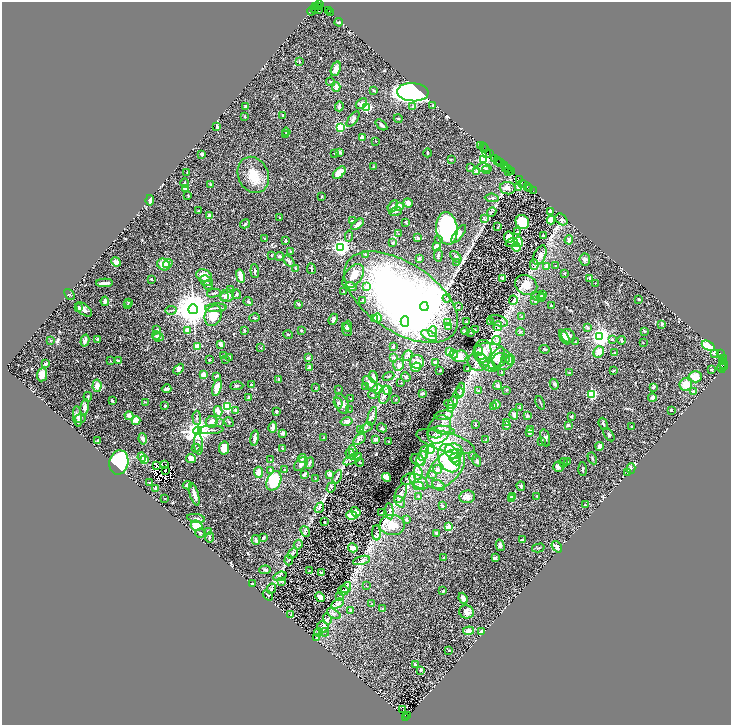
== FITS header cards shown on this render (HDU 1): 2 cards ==
NAXIS1  =                 1458
NAXIS2  =                 1445

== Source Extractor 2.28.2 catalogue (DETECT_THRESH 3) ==
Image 1458 x 1445 px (HDU 1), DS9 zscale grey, zoomed out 1/2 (1 PNG px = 2 x 2 image px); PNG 733 x 727 px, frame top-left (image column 2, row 1445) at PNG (2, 2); each listed source drawn as its Kron ellipse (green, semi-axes under 4 px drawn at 4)
Background 1.51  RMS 0.037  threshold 0.11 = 3 sigma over >= 5 px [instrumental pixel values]
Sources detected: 649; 44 cannot appear on this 1/2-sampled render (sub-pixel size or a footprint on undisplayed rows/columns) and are neither listed nor drawn; of the other 605, the 500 brightest by FLUX_AUTO listed and drawn (105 fainter detections omitted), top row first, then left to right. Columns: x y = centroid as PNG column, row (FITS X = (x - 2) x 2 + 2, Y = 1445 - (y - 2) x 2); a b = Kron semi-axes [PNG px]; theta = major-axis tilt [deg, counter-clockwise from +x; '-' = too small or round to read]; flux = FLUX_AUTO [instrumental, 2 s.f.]
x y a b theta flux
320 4 2 1 - 140
318 6 2 1 - 270
316 7 3 1 - 60
314 9 3 2 - 170
318 10 2 1 - 560
311 11 4 2 - 120
328 11 2 1 - 110
331 12 2 1 - 70
339 22 4 3 - 11
299 61 2 2 - 15
336 69 7 4 72 34
331 82 4 2 - 8.7
336 87 5 4 - 28
373 90 4 2 - 5.3
413 92 16 9 -4 1800
361 104 6 4 42 23
433 105 3 3 - 7.2
246 106 4 3 - 7.9
339 106 5 2 - 19
413 106 4 3 - 6.8
366 107 3 3 - 800
282 115 3 2 - 5
245 116 3 2 - 5.2
353 119 9 4 53 19
398 119 4 3 - 7.4
381 125 7 3 -38 16
217 127 4 2 - 13
341 127 3 3 - 750
286 132 4 2 - 7.1
286 135 2 2 - 5.6
362 138 2 2 - 140
376 141 2 2 - 4.2
481 145 2 1 - 110
483 147 2 1 - 93
484 148 2 1 - 61
340 152 2 2 - 27
335 153 3 2 - 6.2
428 153 4 2 - 6
487 153 2 1 - 78
490 153 3 1 - 87
202 154 2 2 - 59
494 158 3 1 - 79
451 159 3 2 - 4.1
484 159 4 3 - 640
498 160 3 2 - 230
500 163 4 2 - 320
373 166 2 2 - 6.3
505 166 3 1 - 200
471 167 3 3 - 5
484 168 8 3 -11 15
505 168 2 1 - 59
508 169 3 2 - 130
486 170 4 3 - 7.7
509 171 3 2 - 270
187 172 2 1 - 5.2
477 172 2 2 - 130
511 172 2 2 - 150
339 173 8 4 44 87
253 175 19 15 -65 150
520 179 3 1 - 76
185 183 5 2 - 7
210 184 3 3 - 7.7
523 184 2 1 - 27
527 186 3 2 - 230
518 187 4 3 - 38
185 188 4 3 - 35
508 188 8 6 -4 42
530 188 3 1 - 38
533 191 2 1 - 58
188 196 3 2 - 4.9
322 196 3 2 - 8.1
492 198 7 3 -5 10
150 200 5 3 - 31
408 203 5 4 - 33
393 206 7 4 62 15
399 206 4 3 - 50
198 211 3 2 - 4.9
396 211 6 4 19 16
550 211 2 2 - 75
492 212 5 3 - 6.4
209 216 4 3 - 36
279 217 2 2 - 10
484 219 3 3 - 12
561 219 7 5 -42 14
551 220 4 4 - 98
352 221 3 2 - 5.2
406 222 2 2 - 18
522 222 7 6 - 240
245 224 5 3 - 9
358 224 7 3 36 29
498 227 3 1 - 5.4
447 228 16 10 -83 960
517 232 4 2 - 8.5
398 234 3 2 - 4.3
459 234 11 4 53 37
543 235 3 3 - 9.6
349 236 6 2 83 7.4
418 237 4 3 - 14
509 237 5 5 - 68
265 239 3 2 - 7.3
439 239 2 2 - 6.3
569 240 4 3 - 16
285 241 3 2 - 8.8
512 242 6 4 21 27
519 242 5 4 - 160
393 243 4 3 - 14
437 246 4 4 - 35
341 247 3 3 - 2800
516 247 4 3 - 150
291 252 4 3 - 6.9
366 254 3 3 - 9
272 255 2 2 - 14
438 255 6 3 87 11
540 255 10 6 65 53
279 256 4 3 - 11
456 257 7 3 -49 18
419 259 2 2 - 28
585 259 6 5 - 19
289 261 7 4 -50 15
116 262 5 4 - 32
456 262 3 2 - 5
168 263 5 4 - 21
534 264 5 3 - 9.4
163 265 7 5 -31 70
547 266 2 2 - 53
555 266 2 2 - 16
296 269 3 2 - 20
311 269 5 2 - 7.9
255 271 7 2 -86 14
564 273 2 2 - 4.1
204 275 8 6 -22 84
240 276 7 3 -80 58
353 276 14 8 51 72
590 278 2 2 - 73
151 279 3 2 - 4.6
502 279 4 2 - 8.7
206 281 6 5 - 22
105 283 8 2 2 23
595 283 2 2 - 5.1
208 285 4 4 - 11
526 285 11 9 -33 80
351 287 6 4 -17 21
367 287 3 3 - 62
231 289 4 2 - 5.5
343 292 3 2 - 4.1
214 293 7 2 12 11
70 294 6 2 -48 5.6
236 294 5 3 - 7.8
543 295 4 3 - 27
227 296 7 6 - 42
538 296 7 3 -16 16
224 297 4 3 - 16
401 297 64 34 -34 3700
541 297 4 3 - 9.9
447 298 4 2 - 9.1
639 299 2 2 - 11
513 300 4 2 - 6.4
105 301 4 4 - 18
248 301 5 3 - 9.2
363 301 2 2 - 12
535 301 3 3 - 8.4
128 302 4 3 - 5.9
299 304 3 3 - 7.3
127 305 3 3 - 5.4
551 306 2 2 - 29
424 307 4 4 - 100
459 307 2 2 - 5.4
79 308 2 2 - 70
216 308 11 2 2 11
84 309 9 5 -39 27
193 309 5 5 - 20000
171 310 5 2 - 6.8
213 316 10 8 66 110
521 317 3 2 - 8.7
254 318 5 3 - 9
377 318 4 3 - 49
333 319 6 3 68 19
375 319 3 3 - 33
405 321 5 4 - 3300
499 321 10 5 -21 24
466 322 2 2 - 5.1
491 322 3 2 - 11
447 323 3 3 - 13
662 324 3 3 - 8
348 326 5 3 - 11
498 326 5 3 - 12
448 327 2 2 - 72
588 327 4 3 - 8.3
157 330 2 2 - 54
187 330 2 2 - 93
301 330 2 2 - 24
347 330 6 4 -68 14
475 330 3 2 - 4.1
244 331 3 2 - 7.8
465 331 4 2 - 10
644 331 3 2 - 4.4
433 332 5 4 - 16
470 332 2 1 - 4.1
520 332 4 4 - 12
288 335 4 3 - 7.8
156 336 4 3 - 8.6
429 336 8 4 -27 73
568 336 7 6 - 41
599 336 4 3 - 4000
158 337 5 4 - 13
564 337 8 4 -61 29
612 339 4 4 - 10
51 340 4 3 - 5.8
85 340 6 3 75 22
97 340 2 2 - 32
497 340 4 3 - 15
621 340 4 3 - 11
575 342 2 2 - 5
643 342 2 2 - 9.4
221 344 4 2 - 33
198 346 3 2 - 140
393 346 2 2 - 8.6
708 346 7 4 -30 290
261 348 2 2 - 5.6
544 349 5 3 - 9.2
449 351 4 3 - 21
479 351 5 3 - 25
482 351 11 9 84 120
599 352 6 5 - 60
614 352 3 2 - 6.7
714 353 2 2 - 48
720 353 3 1 - 190
454 354 4 4 - 17
223 356 3 2 - 5.1
407 356 6 3 49 13
460 356 7 6 - 71
494 356 20 12 -22 150
230 357 4 3 - 8.9
308 358 2 2 - 36
394 358 4 3 - 16
497 358 12 6 60 40
724 358 3 3 - 190
225 359 4 3 - 5.6
505 359 4 3 - 8.2
209 360 3 3 - 5.7
499 360 7 6 - 27
510 360 5 3 - 32
110 361 2 2 - 4.1
118 361 4 3 - 16
417 362 7 6 - 73
436 362 3 2 - 24
478 362 10 9 - 55
722 362 2 2 - 64
46 364 4 3 - 14
723 364 4 3 - 330
399 365 6 5 - 88
488 365 9 5 -30 51
416 367 5 4 - 31
724 367 2 2 - 130
309 368 3 2 - 36
722 368 5 2 - 390
179 369 6 4 46 21
467 369 2 2 - 6.2
440 370 2 2 - 4.2
614 370 3 3 - 5.2
711 370 4 2 - 6.3
502 373 3 2 - 6.2
569 373 2 2 - 10
42 375 6 5 - 57
203 375 4 3 - 43
217 376 4 2 - 6.4
389 376 6 3 21 8.7
374 377 6 3 -73 22
406 377 5 3 - 14
695 377 6 5 - 82
279 379 4 3 - 8.8
401 383 3 2 - 4.1
251 384 2 2 - 20
370 384 9 5 -46 43
554 384 5 4 - 14
498 385 4 4 - 13
686 385 6 6 - 89
97 386 6 4 86 56
237 386 6 3 5 12
366 387 3 3 - 8.4
217 388 8 4 74 71
316 388 2 2 - 4.1
653 388 4 4 - 8.5
167 389 5 3 - 22
377 389 5 4 - 100
338 390 3 3 - 4.9
388 390 5 3 - 9.4
461 390 7 4 79 13
506 390 3 2 - 4.7
478 391 3 3 - 6.6
693 392 3 3 - 16
422 393 3 2 - 29
459 393 6 4 56 14
592 394 3 3 - 680
372 395 4 4 - 9.5
384 395 9 5 78 29
88 397 4 2 - 10
249 397 3 3 - 12
652 397 4 2 - 39
351 399 2 2 - 7.5
396 400 2 2 - 4.4
112 401 3 2 - 15
145 402 3 3 - 5.3
338 403 5 3 - 11
453 403 7 4 65 15
540 403 7 2 -67 5.8
342 404 10 6 -66 36
449 404 5 3 - 11
496 404 4 4 - 21
165 406 2 2 - 9.1
85 407 8 4 79 27
227 407 3 3 - 800
494 407 3 3 - 7.3
520 407 3 3 - 7.1
451 408 3 3 - 56
350 410 4 2 - 4.9
671 410 2 2 - 37
218 411 5 3 - 74
236 411 2 2 - 44
276 411 4 2 - 8.5
514 414 5 4 - 20
444 415 9 4 8 23
527 415 4 4 - 13
77 416 10 4 -85 24
129 416 4 3 - 36
372 416 9 4 77 17
571 416 2 2 - 6.9
80 418 5 4 - 13
197 418 7 3 -86 10
136 421 4 4 - 91
347 421 6 4 13 33
212 422 6 5 - 47
229 422 5 3 - 6.3
220 423 3 2 - 4.4
506 423 3 2 - 4.5
603 424 6 3 -71 10
475 425 3 2 - 4.9
506 425 3 2 - 12
568 425 3 3 - 11
273 427 5 3 - 27
366 427 7 3 34 12
632 427 3 2 - 5.7
382 428 5 3 - 7.9
439 429 15 11 63 89
211 430 12 2 2 16
361 430 3 2 - 5
444 430 10 4 -9 28
530 430 3 2 - 11
198 431 4 4 - 8200
529 432 4 2 - 39
283 433 3 3 - 19
435 434 7 3 -10 14
609 435 7 3 -54 11
254 438 7 2 82 24
324 438 2 2 - 4.3
545 438 9 4 -75 22
143 439 5 3 - 17
359 439 7 4 35 13
375 439 3 3 - 31
486 440 3 2 - 4.2
98 441 2 2 - 45
541 441 4 3 - 8.5
389 442 3 3 - 6.4
445 442 30 9 -16 210
199 444 11 3 -87 19
599 446 4 3 - 31
196 448 4 3 - 5.9
224 448 7 5 79 64
282 449 3 3 - 5.4
430 449 5 4 - 310
353 451 6 3 -71 18
454 451 9 7 -14 140
424 453 8 4 70 21
351 454 6 4 -49 17
357 456 4 2 - 6.4
472 456 3 3 - 5.7
142 457 4 3 - 33
191 458 5 4 - 39
302 458 4 3 - 13
422 458 7 4 65 26
449 458 15 10 -65 310
455 458 6 4 3 100
592 458 6 2 -62 9.6
352 459 10 4 28 30
145 460 3 3 - 79
270 460 3 2 - 4.5
418 460 8 5 -25 26
457 461 4 3 - 64
477 461 6 3 -71 14
119 462 12 9 78 650
360 462 4 2 - 9.5
567 462 3 2 - 6.1
309 463 6 3 67 12
564 463 4 3 - 12
165 464 3 1 - 7.8
301 464 8 5 45 20
157 465 2 1 - 6.8
558 466 5 5 - 35
631 468 5 3 - 7.7
437 469 4 4 - 29
446 469 24 13 47 160
583 469 7 2 -86 8.9
166 470 2 1 - 4.3
270 470 3 3 - 15
285 470 2 2 - 6.2
258 472 6 4 -88 52
627 472 3 3 - 5.2
418 473 7 4 -85 55
304 474 3 2 - 23
330 474 2 2 - 86
433 475 4 3 - 9.2
337 477 7 3 65 14
386 477 4 3 - 67
315 479 3 2 - 5.5
409 479 8 5 28 26
274 481 10 7 65 270
419 481 10 6 -35 60
150 482 2 2 - 8
187 485 4 4 - 24
438 485 6 4 -37 23
418 486 5 3 - 12
521 486 5 3 - 13
331 487 5 3 - 12
156 488 2 2 - 72
401 493 10 5 66 32
194 494 12 3 -74 49
418 496 3 3 - 4.2
513 496 3 2 - 61
537 496 2 2 - 23
467 497 8 6 9 32
165 498 2 2 - 4.2
511 499 2 2 - 180
400 502 6 3 -50 13
585 505 2 2 - 25
442 506 3 2 - 7.1
319 508 5 3 - 11
390 511 8 3 -83 15
356 512 5 4 - 40
382 513 2 2 - 14
352 515 5 4 - 100
196 518 9 2 -10 12
406 520 4 4 - 12
324 522 2 2 - 4.8
392 525 12 10 -3 110
197 526 6 5 - 110
449 527 2 2 - 240
208 531 3 3 - 5.9
305 532 6 3 -51 10
200 533 5 4 - 9.7
377 533 8 4 -88 12
437 534 4 3 - 13
210 537 5 3 - 7.6
264 538 3 2 - 9.1
256 540 5 3 - 15
522 540 3 2 - 11
298 545 5 3 - 9.7
500 545 6 4 -76 23
557 547 6 4 -52 23
353 548 5 4 - 52
538 548 6 3 15 10
293 553 6 2 54 11
444 558 3 2 - 8.4
495 558 3 3 - 12
289 560 5 3 - 10
361 560 8 4 13 19
265 570 6 3 4 11
309 570 2 2 - 4.4
321 573 3 2 - 22
280 576 7 2 17 7.5
282 581 3 2 - 9.2
252 584 2 2 - 4.6
366 586 2 2 - 4.5
346 588 6 4 54 18
271 589 5 3 - 9.6
343 591 5 4 - 12
443 591 2 2 - 9
268 595 6 2 -45 4.6
340 596 4 2 - 6.8
320 597 5 4 - 29
463 598 6 3 -68 32
337 604 7 2 30 13
372 604 4 3 - 5.4
382 609 3 3 - 7
351 610 2 2 - 22
466 612 7 6 - 46
334 614 7 4 -31 20
291 615 3 2 - 8.2
327 619 5 2 - 6.1
323 627 6 5 - 19
469 631 5 4 - 29
318 632 4 4 - 9.1
324 632 4 2 - 5.6
481 632 3 2 - 33
316 637 3 3 - 4.2
449 651 3 2 - 4.9
415 665 3 3 - 17
421 670 4 3 - 7.8
403 709 2 1 - 6.5
407 716 2 1 - 180
405 717 4 2 - 740
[105 fainter detections neither listed nor drawn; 44 sub-pixel or undisplayed-footprint detections neither listed nor drawn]